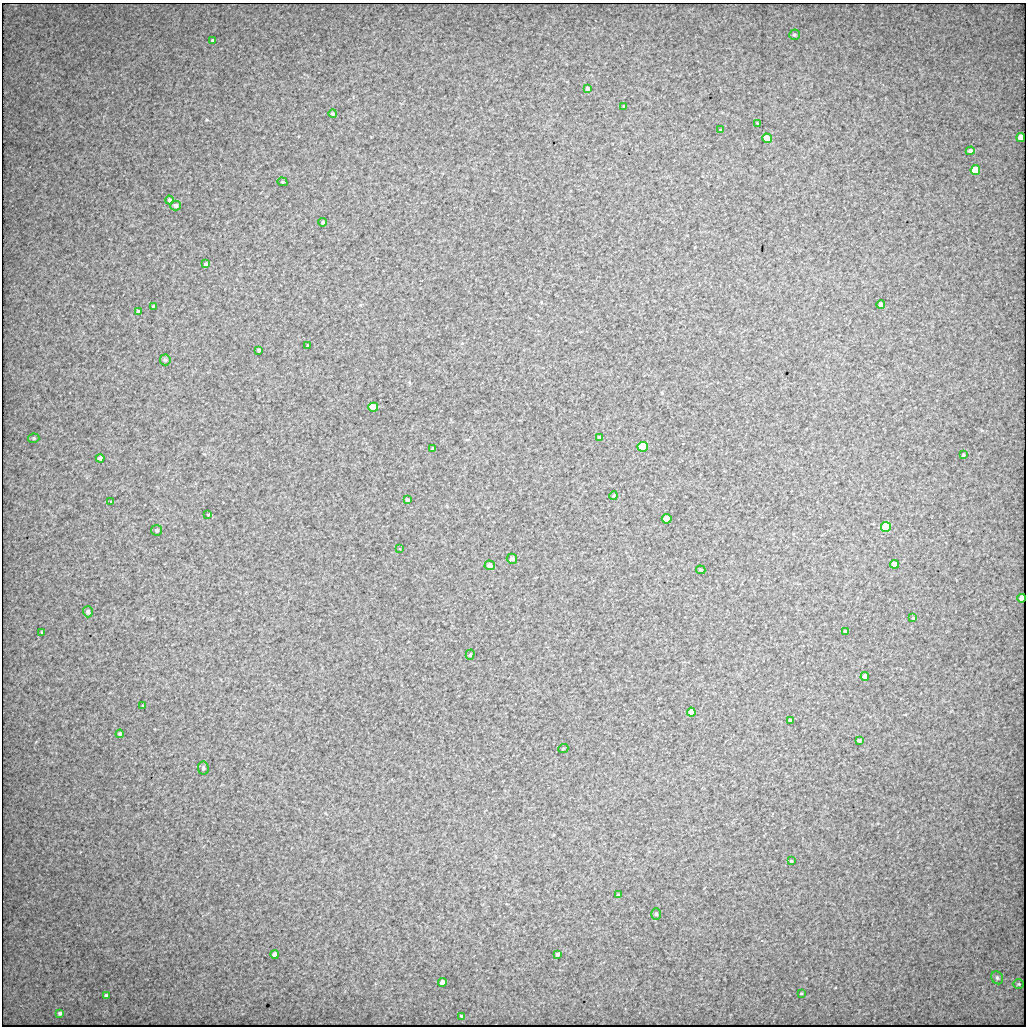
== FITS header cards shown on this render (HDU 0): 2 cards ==
NAXIS1  =                 1024 / length of data axis 1
NAXIS2  =                 1024 / length of data axis 2

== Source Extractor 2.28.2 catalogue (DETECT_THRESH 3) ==
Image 1024 x 1024 px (HDU 0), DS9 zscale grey, 1 PNG px = 1 image px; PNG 1028 x 1028 px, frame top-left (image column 1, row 1024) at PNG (2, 3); each listed source drawn as its Kron ellipse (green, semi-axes under 4 px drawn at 4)
Background 307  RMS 3.8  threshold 11.4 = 3 sigma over >= 5 px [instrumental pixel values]
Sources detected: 67; all 67 listed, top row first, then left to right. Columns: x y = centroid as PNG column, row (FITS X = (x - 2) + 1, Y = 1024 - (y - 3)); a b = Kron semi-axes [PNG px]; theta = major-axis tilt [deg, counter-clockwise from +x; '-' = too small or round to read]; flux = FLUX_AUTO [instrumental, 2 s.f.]
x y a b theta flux
794 35 5 5 - 440
213 40 3 3 - 360
587 88 4 4 - 940
624 106 3 2 - 180
333 114 4 4 - 490
757 123 4 2 - 190
720 130 3 3 - 210
1021 137 4 4 - 3900
767 138 5 4 - 4800
970 151 4 4 - 980
975 170 5 5 - 7600
282 182 5 4 - 310
169 200 4 4 - 660
175 206 5 5 - 690
323 222 4 4 - 370
206 264 4 3 - 470
881 305 4 4 - 1100
153 307 3 3 - 290
139 312 4 4 - 910
308 346 3 3 - 340
259 350 3 3 - 360
165 360 5 5 - 630
373 407 5 5 - 6700
34 438 5 4 - 430
600 438 4 3 - 670
643 447 5 5 - 21000
433 449 4 3 - 580
963 455 3 3 - 370
100 458 4 4 - 1000
613 496 4 3 - 250
407 500 4 3 - 550
111 501 4 3 - 430
208 515 3 3 - 510
667 519 5 4 - 4900
886 527 5 5 - 15000
157 530 5 5 - 640
400 549 3 3 - 190
512 559 5 5 - 1200
894 564 4 4 - 2400
490 565 5 5 - 1400
701 570 5 3 - 380
1022 598 4 3 - 1400
88 612 5 5 - 790
913 618 3 3 - 1000
845 631 4 3 - 520
42 632 3 2 - 250
470 655 5 4 - 340
865 676 4 4 - 1200
143 706 3 2 - 250
691 712 4 4 - 1600
791 721 4 4 - 950
120 734 4 3 - 420
859 740 4 3 - 560
563 749 5 3 - 230
203 768 6 5 - 610
791 861 3 2 - 280
618 895 4 4 - 320
656 914 6 5 - 450
275 954 4 4 - 1300
558 954 4 3 - 690
997 978 7 5 -57 550
442 982 4 4 - 1800
1019 984 5 4 - 340
801 994 4 2 - 190
106 996 4 3 - 640
60 1013 4 3 - 480
461 1016 3 2 - 250